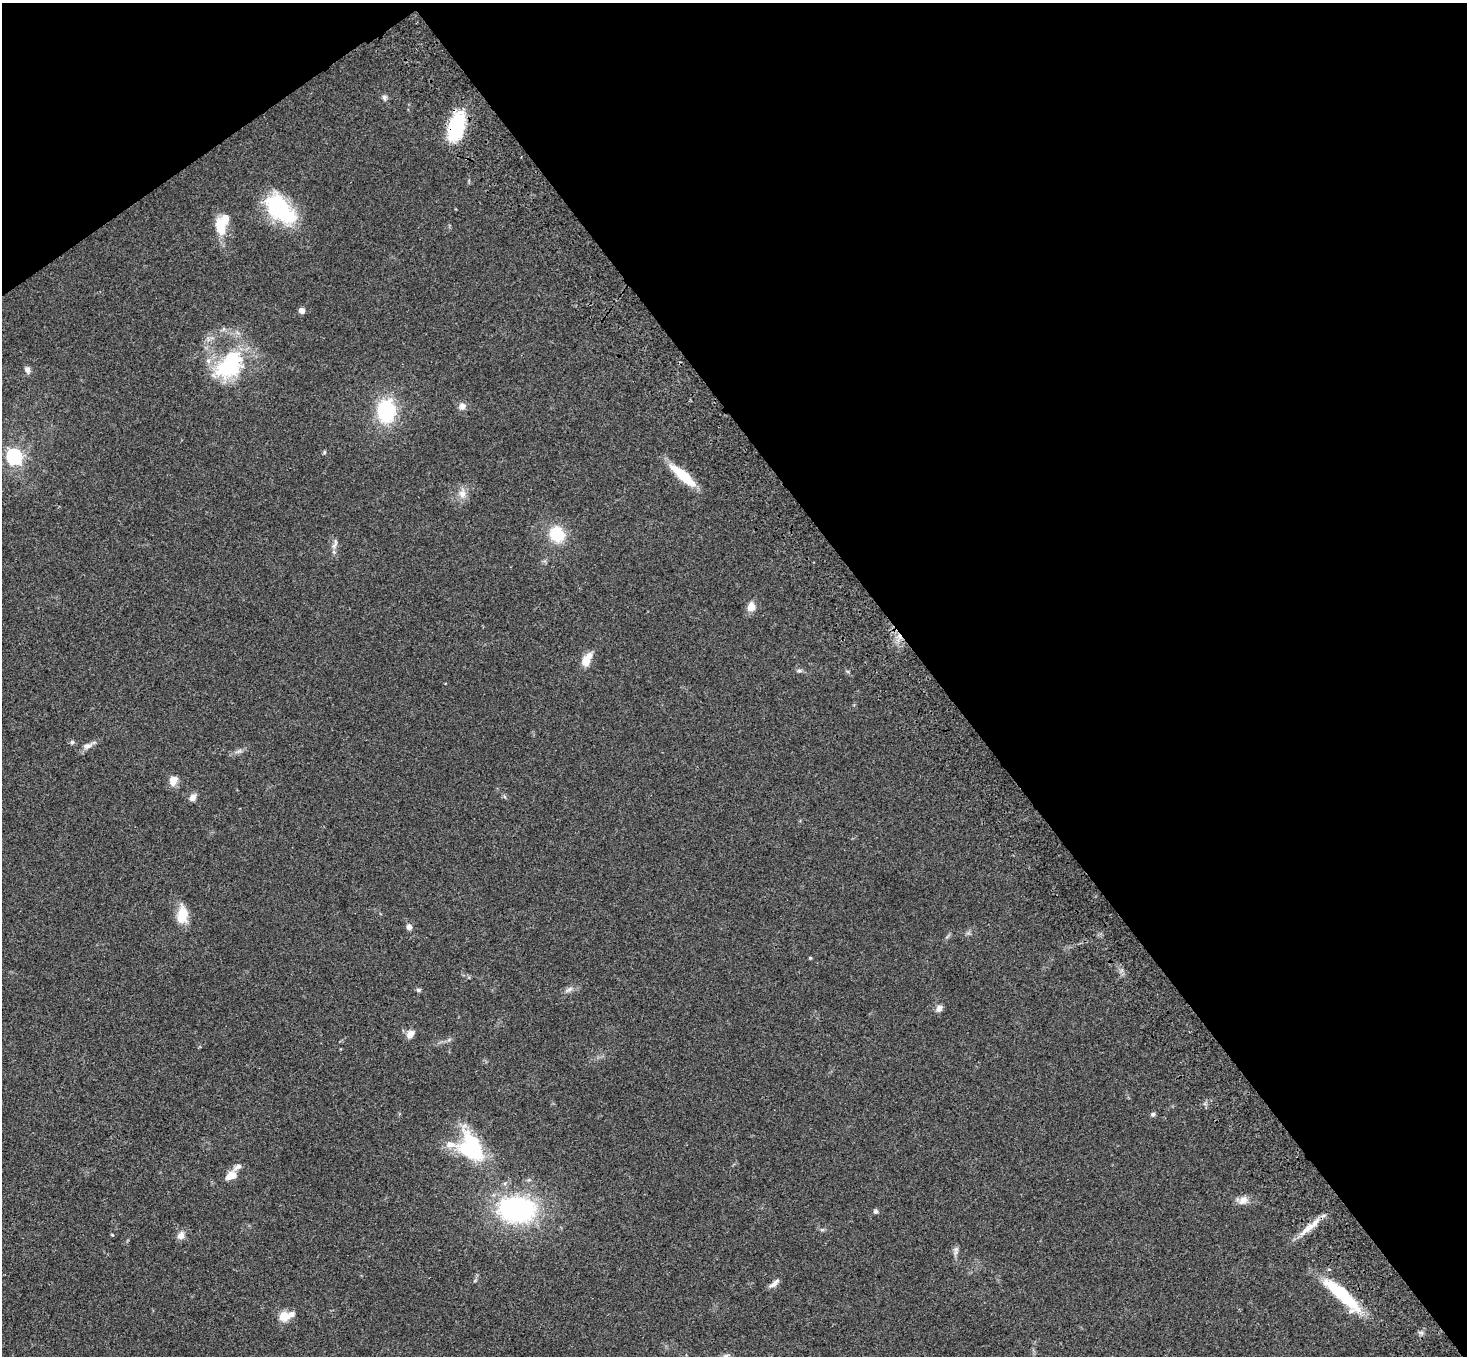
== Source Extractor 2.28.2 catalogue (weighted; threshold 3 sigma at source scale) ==
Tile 3 of 4 x 4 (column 3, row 1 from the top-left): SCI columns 3036-4500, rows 4437-5790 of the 6068 x 6028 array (HDU 1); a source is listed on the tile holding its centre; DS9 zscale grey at full resolution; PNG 1469 x 1358 px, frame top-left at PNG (2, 3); no overlay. Shown black and unused: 39% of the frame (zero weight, under 3 of 4 exposures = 6% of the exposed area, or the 3 px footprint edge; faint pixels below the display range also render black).
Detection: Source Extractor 2.28.2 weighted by HDU 2 'WHT'; one run over the whole footprint, this tile lists its part. Background 0.0472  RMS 0.0054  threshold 0.0241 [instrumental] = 3 sigma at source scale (4.5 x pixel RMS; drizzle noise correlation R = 1.50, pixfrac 1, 0.05/0.05 arcsec/px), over >= 5 px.
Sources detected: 51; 3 inside a brighter object's white glare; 1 cosmic-ray / hot-pixel residue — not listed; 1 inside a brighter listed object's ellipse — not listed separately; the other 46 listed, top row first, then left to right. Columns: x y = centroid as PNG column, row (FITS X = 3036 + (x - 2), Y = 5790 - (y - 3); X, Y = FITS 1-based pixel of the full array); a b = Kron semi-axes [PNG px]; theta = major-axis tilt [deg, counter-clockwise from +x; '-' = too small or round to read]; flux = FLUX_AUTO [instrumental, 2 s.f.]
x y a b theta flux
384 97 8 5 83 1.2
456 127 28 14 75 40
278 208 33 23 -58 42
220 227 24 12 -74 11
302 310 6 6 - 2.6
229 365 42 26 50 44
27 370 9 7 -69 2
462 406 9 8 - 2.5
386 411 15 12 -90 50
324 452 5 4 - 0.67
14 456 7 6 - 110
683 476 30 10 -42 16
462 493 13 10 -85 4
557 534 18 15 -55 16
335 544 14 5 68 1.8
751 607 9 8 - 5.4
586 660 17 9 63 6.9
799 671 6 4 38 0.86
72 742 5 5 - 0.98
87 746 14 7 12 2.4
173 781 12 9 73 4.6
192 797 7 6 - 3.3
182 914 20 12 87 9.5
409 927 7 7 - 1.9
810 958 4 4 - 0.54
418 990 6 5 - 0.92
569 990 11 5 30 1.7
939 1008 9 8 - 2.1
410 1034 10 7 56 3.6
1153 1114 6 5 - 1.1
450 1144 22 8 -13 5.5
473 1147 37 17 -66 36
238 1167 15 6 33 2.2
231 1176 10 7 31 6.5
1243 1200 12 10 48 3.6
517 1209 29 20 -3 97
876 1211 6 6 - 1
1307 1229 31 7 37 7.3
112 1235 5 3 - 0.4
181 1235 10 9 - 2.8
956 1249 8 6 -82 1.5
1329 1269 5 3 - 0.48
774 1283 16 5 39 2.3
1342 1294 49 12 -41 31
291 1314 8 7 - 2.5
284 1316 5 5 - 23
Overlapping masked pixels (flux is a lower limit): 3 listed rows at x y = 456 127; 1307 1229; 1342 1294